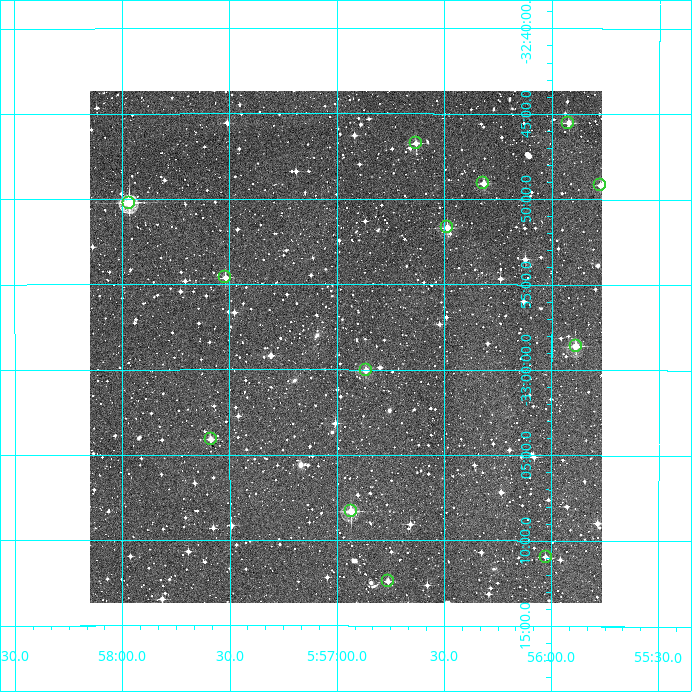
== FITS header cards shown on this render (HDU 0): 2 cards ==
NAXIS1  =                  512
NAXIS2  =                  512

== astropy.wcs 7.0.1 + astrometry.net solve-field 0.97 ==
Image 512 x 512 px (HDU 0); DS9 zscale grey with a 90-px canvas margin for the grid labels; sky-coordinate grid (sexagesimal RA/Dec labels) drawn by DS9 from the SOLVED WCS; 13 Tycho-2 reference stars matched to detected sources circled (green)
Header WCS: RA---TAN/DEC--TAN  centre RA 05:56:57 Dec -32:59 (89.24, -32.98 deg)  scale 3.52 arcsec/px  FOV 30.0' x 30.0'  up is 0 deg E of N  parity normal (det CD < 0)
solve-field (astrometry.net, Tycho-2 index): VERIFIED the header's WCS against the Tycho-2 star catalogue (verified at 2 index scales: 10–13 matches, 0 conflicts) and refined it, rather than solving blind
Solved WCS: RA---TAN-SIP/DEC--TAN-SIP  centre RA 05:56:58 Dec -32:59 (89.24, -32.98 deg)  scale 3.52 arcsec/px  FOV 30.0' x 30.0'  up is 0 deg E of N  parity normal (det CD < 0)
The solver's refit moves the header's centre by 2.2 arcsec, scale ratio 1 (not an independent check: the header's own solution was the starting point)
Tycho-2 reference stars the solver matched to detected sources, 13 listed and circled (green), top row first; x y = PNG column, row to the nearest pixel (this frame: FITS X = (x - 90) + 1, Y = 512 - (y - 91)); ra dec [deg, ICRS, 3 dp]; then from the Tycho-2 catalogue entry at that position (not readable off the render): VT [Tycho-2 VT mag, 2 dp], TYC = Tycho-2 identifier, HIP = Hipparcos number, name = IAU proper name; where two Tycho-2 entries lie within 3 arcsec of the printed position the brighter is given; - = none
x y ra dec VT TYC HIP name
568 123 88.981 -32.759 11.12 7062-514-1 - -
416 143 89.158 -32.779 11.49 7062-435-1 - -
483 183 89.080 -32.818 11.34 7062-507-1 - -
600 185 88.944 -32.819 11.52 7062-446-1 - -
129 203 89.492 -32.837 9.64 7062-447-1 28236 -
447 227 89.122 -32.861 11.29 7062-469-1 - -
225 277 89.380 -32.910 11.46 7062-419-1 - -
576 346 88.972 -32.977 10.29 7062-501-1 - -
366 370 89.217 -33.001 10.88 7062-420-1 - -
211 439 89.397 -33.068 11.59 7062-503-1 - -
351 511 89.234 -33.139 10.58 7062-1619-1 - -
546 557 89.007 -33.182 12.44 7062-1703-1 - -
388 581 89.191 -33.207 12.06 7062-1483-1 - -